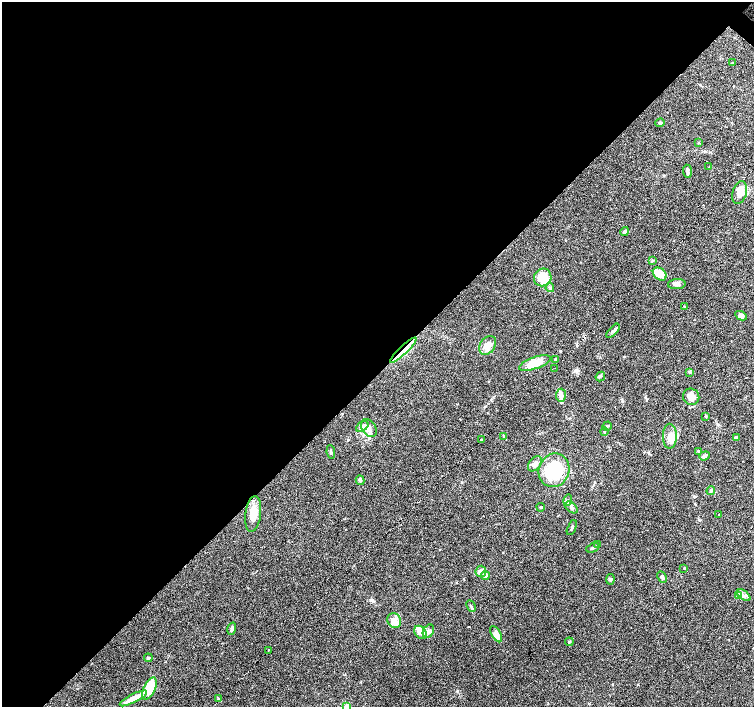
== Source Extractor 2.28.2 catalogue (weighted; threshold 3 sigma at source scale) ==
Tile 5 of 4 x 4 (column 1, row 2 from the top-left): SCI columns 1-1504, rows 2978-4386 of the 6017 x 6020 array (HDU 1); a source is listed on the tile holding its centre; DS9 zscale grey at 2 x 2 block average (1 PNG px = mean of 2 x 2 image px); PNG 756 x 709 px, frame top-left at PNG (2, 2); each listed source drawn as its Kron ellipse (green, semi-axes under 4 px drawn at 4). Shown black and unused: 53% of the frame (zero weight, under 3 of 6 exposures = <1% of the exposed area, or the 3 px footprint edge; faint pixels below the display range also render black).
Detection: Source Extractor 2.28.2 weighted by HDU 2 'WHT'; one run over the whole footprint, this tile lists its part. Background 0.0985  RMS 0.0045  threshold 0.0185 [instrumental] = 3 sigma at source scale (4.09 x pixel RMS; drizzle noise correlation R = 1.36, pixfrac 0.8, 0.0396/0.0396 arcsec/px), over >= 5 px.
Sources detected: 85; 2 inside a brighter object's white glare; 6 cosmic-ray / hot-pixel residue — neither listed nor drawn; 9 inside a brighter listed object's ellipse — not listed separately; the other 68 listed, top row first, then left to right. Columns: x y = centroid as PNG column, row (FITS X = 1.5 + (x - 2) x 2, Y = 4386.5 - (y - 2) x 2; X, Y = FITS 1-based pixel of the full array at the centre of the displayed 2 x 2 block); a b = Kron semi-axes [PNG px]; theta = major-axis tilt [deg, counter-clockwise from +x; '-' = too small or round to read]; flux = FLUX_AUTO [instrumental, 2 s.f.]
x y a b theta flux
732 63 2 2 - 0.58
660 123 4 4 - 1.8
698 142 3 2 - 0.55
709 167 2 2 - 1
687 171 7 3 -85 2.9
740 193 12 7 75 8.5
625 232 4 4 - 1.8
652 260 3 2 - 0.73
660 274 7 5 -38 12
543 277 9 8 - 19
677 284 9 5 3 3.9
550 288 4 3 - 1.2
684 306 3 2 - 0.47
741 316 6 4 -27 3.6
613 331 9 3 47 2
488 345 10 7 54 13
403 350 17 3 43 8.5
556 359 4 2 - 1.7
535 363 16 6 19 19
555 368 2 2 - 0.31
690 372 3 3 - 0.81
600 376 5 2 - 0.97
561 395 6 5 - 2.8
691 397 8 8 - 8.8
706 416 3 2 - 0.92
362 426 7 4 36 4.9
607 426 5 2 - 1.1
369 428 10 7 -57 4.9
604 432 4 2 - 0.82
670 436 12 7 89 7.2
504 437 4 3 - 0.97
736 437 4 3 - 1.7
482 440 4 2 - 1.6
698 451 3 2 - 0.57
331 452 7 3 -83 1.4
704 456 5 4 - 1.9
535 464 8 5 51 4.6
554 470 17 15 67 55
360 480 5 4 - 1.5
711 491 4 4 - 1.9
568 500 6 2 74 1.2
541 507 4 3 - 1
571 507 7 4 -41 2.8
253 514 18 7 82 13
719 515 3 2 - 0.54
572 528 8 2 68 1.6
598 544 4 3 - 1
593 548 7 3 25 1.8
684 568 2 2 - 0.59
481 571 5 5 - 3.9
485 576 4 4 - 2.3
662 577 6 4 -63 2.1
610 579 5 4 - 1.4
744 595 8 2 -36 2
739 596 4 2 - 1.2
471 606 6 2 -64 1.4
394 621 7 6 - 5.2
232 629 6 3 72 1.7
428 631 7 5 60 3.6
420 632 7 5 -50 6.9
496 634 9 4 -60 8.5
569 642 4 3 - 0.86
269 650 2 2 - 8.6
148 658 4 3 - 1.2
149 688 12 5 65 31
133 698 15 4 27 11
218 698 4 2 - 0.83
347 706 3 3 - 10
Overlapping masked pixels (flux is a lower limit): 1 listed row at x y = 403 350
Isophote crosses this tile's border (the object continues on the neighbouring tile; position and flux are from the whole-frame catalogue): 1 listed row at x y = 347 706
Diffuse or blended objects may show on this block-average render without a row.